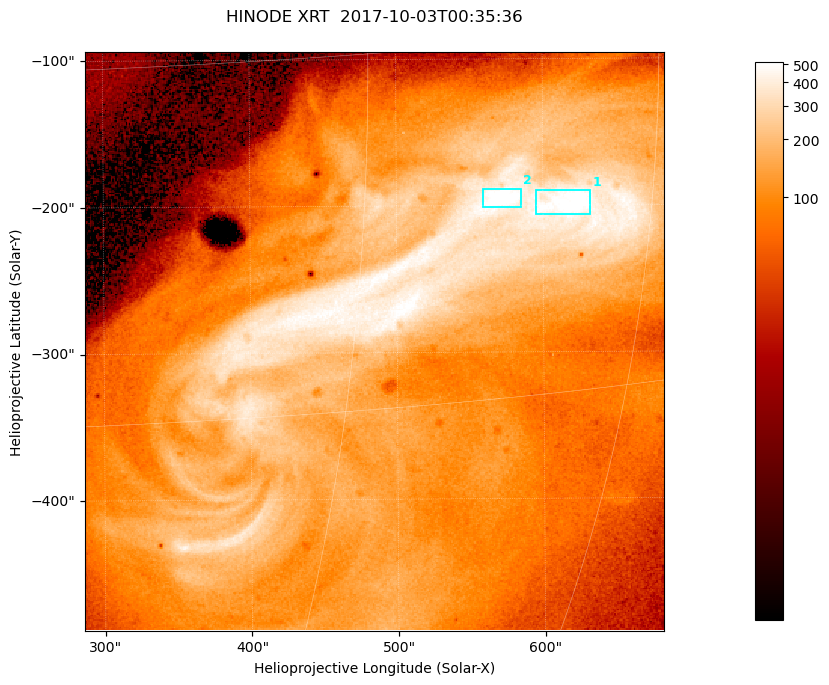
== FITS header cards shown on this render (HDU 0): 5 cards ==
TELESCOP= 'HINODE  '           /
INSTRUME= 'XRT     '           /
DATE_OBS= '2017-10-03T00:35:36.150' /
CTYPE1  = 'Solar-X '           /
CTYPE2  = 'Solar-Y '           /

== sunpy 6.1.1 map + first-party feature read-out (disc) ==
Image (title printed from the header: HINODE XRT  2017-10-03T00:35:36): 384 x 384 px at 1.03 arcsec/px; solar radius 958 arcsec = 932 px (partial field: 5.4% of the solar disc is inside the frame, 100% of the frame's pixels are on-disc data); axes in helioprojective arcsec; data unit not stated in the header (colour bar unlabelled)
Orientation: roll -0.357 deg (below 1 deg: not rotated)
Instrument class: DISC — disc imager (sunpy class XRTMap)
Bright regions (active regions / flare kernels): reference = the on-disc median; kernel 3 px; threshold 5 sigma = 382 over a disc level ~106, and >= 1.15x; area >= 147 px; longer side >= 5 px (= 5.1 arcsec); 2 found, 2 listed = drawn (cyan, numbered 1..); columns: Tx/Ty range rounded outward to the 5 arcsec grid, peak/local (2 s.f.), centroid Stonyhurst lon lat
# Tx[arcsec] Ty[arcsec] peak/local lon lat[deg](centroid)
1 595..635 -210..-190 5.5 +40 -7
2 555..585 -205..-185 5.6 +37 -6